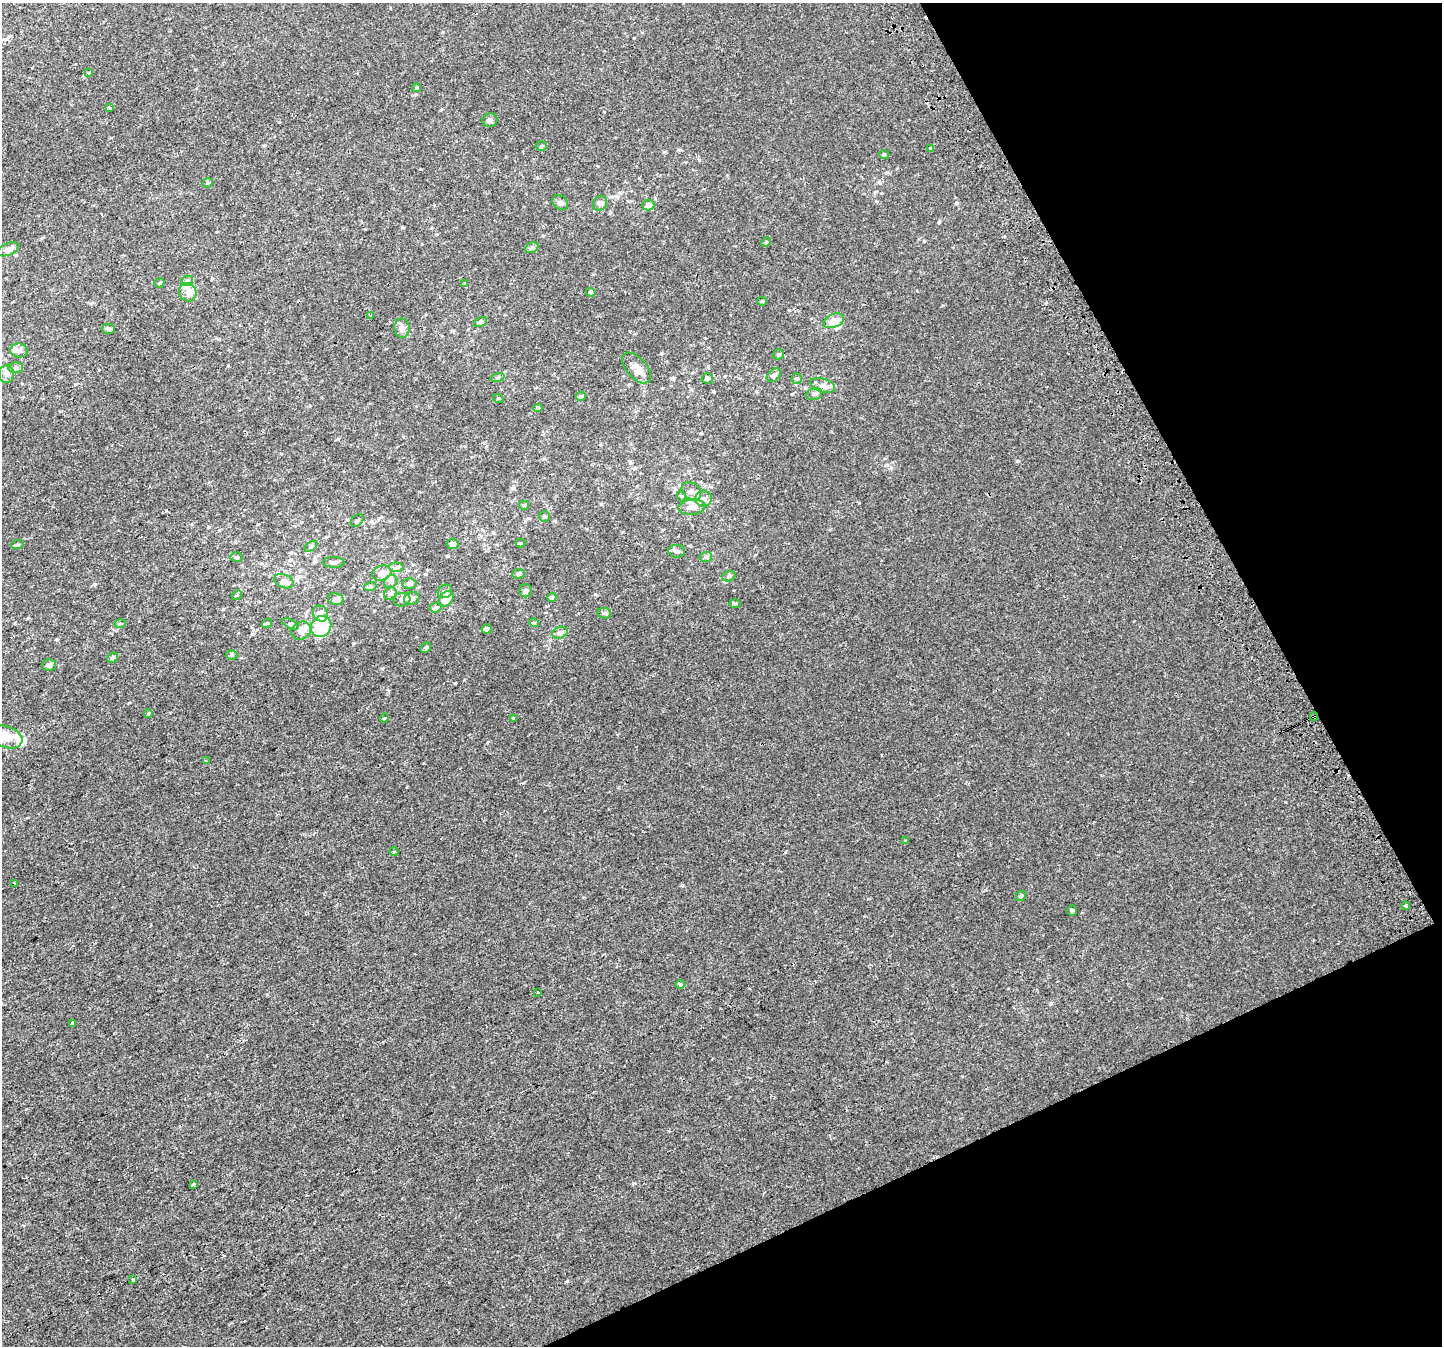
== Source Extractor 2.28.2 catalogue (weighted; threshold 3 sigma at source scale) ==
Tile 12 of 4 x 4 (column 4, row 3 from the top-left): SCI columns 4359-5798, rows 1523-2866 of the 5835 x 5676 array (HDU 1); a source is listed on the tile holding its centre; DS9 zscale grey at full resolution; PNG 1444 x 1348 px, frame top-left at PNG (2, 3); each listed source drawn as its Kron ellipse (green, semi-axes under 4 px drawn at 4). Shown black and unused: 23% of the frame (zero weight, under 2 of 3 exposures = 2% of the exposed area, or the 3 px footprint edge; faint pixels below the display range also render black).
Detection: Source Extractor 2.28.2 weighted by HDU 2 'WHT'; one run over the whole footprint, this tile lists its part. Background 8.60e-05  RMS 0.0028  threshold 0.0127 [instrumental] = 3 sigma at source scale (4.5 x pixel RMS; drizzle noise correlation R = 1.50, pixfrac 1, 0.0396/0.0396 arcsec/px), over >= 5 px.
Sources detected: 115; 2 inside a brighter object's white glare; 1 cosmic-ray / hot-pixel residue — neither listed nor drawn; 8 inside a brighter listed object's ellipse — not listed separately; the other 104 listed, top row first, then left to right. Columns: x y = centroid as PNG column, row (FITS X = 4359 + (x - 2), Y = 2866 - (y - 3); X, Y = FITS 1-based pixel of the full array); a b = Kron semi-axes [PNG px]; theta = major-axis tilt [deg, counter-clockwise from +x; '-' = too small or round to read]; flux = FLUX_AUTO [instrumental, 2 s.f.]
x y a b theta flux
89 72 3 3 - 2.4
417 88 4 4 - 0.4
109 108 4 2 - 0.27
490 120 7 6 - 0.85
541 146 5 4 - 0.43
931 149 3 3 - 1.1
884 154 5 3 - 0.28
208 183 5 4 - 0.4
560 202 8 6 -39 0.94
600 203 8 6 56 0.79
648 205 6 5 - 1.5
766 242 5 3 - 0.28
532 248 7 5 29 0.54
8 249 11 6 22 1.4
187 281 6 5 - 0.52
159 283 5 4 - 0.43
465 283 4 3 - 0.22
188 292 9 8 - 1.4
591 292 5 4 - 0.31
762 301 5 4 - 0.31
371 315 3 3 - 0.28
834 321 11 6 21 3.2
480 322 7 4 27 0.45
402 328 9 8 - 1.3
109 329 6 5 - 0.55
19 351 8 7 - 1.1
778 354 6 5 - 0.45
16 368 7 5 1 0.63
637 368 18 10 -49 2.8
7 374 9 7 88 1.2
774 375 8 5 44 0.79
498 377 7 3 19 0.41
707 378 6 5 - 0.68
796 378 5 5 - 0.41
823 385 13 7 -18 1.3
814 394 8 6 12 0.76
581 396 5 4 - 0.41
498 398 5 3 - 0.26
538 408 4 4 - 0.44
691 491 11 8 -35 1.3
681 496 5 3 - 0.27
704 499 8 8 - 1.1
524 505 5 4 - 0.33
692 507 13 7 6 1.9
544 517 5 5 - 0.5
357 520 7 5 46 0.54
520 543 5 4 - 0.31
453 544 6 5 - 1.2
17 545 6 4 18 0.38
311 546 7 3 37 0.4
677 551 8 6 -8 0.87
236 557 6 5 - 0.54
706 557 6 5 - 0.58
334 562 11 5 -3 0.86
396 567 7 5 -3 0.65
382 573 10 7 17 1.9
519 574 6 4 2 0.4
729 576 7 5 20 0.48
284 581 10 6 -22 1.4
391 582 7 6 - 0.78
409 584 7 5 1 0.93
370 587 6 4 18 0.42
445 591 7 6 - 0.84
526 591 7 6 - 0.52
390 593 7 5 44 0.61
237 595 5 4 - 0.3
552 597 5 4 - 0.45
412 598 8 6 20 1.4
336 599 8 6 -13 1.2
446 599 8 6 47 2.3
402 600 8 6 13 0.99
735 603 6 4 0 0.31
436 608 6 5 - 0.78
604 613 7 5 -12 0.57
320 614 8 7 - 1.1
267 623 5 4 - 0.32
534 623 5 3 - 0.27
120 624 5 3 - 0.27
290 624 9 4 -26 0.5
321 627 11 9 52 7.7
487 629 5 4 - 1
301 631 10 8 31 1.6
560 633 8 5 19 0.96
426 648 6 4 42 0.44
232 655 6 5 - 0.37
113 658 5 5 - 0.59
49 665 7 6 - 0.9
148 713 4 3 - 0.4
1314 717 4 3 - 2.9
384 718 4 3 - 0.24
513 718 3 3 - 0.69
7 737 16 10 -20 4
207 761 4 3 - 0.5
906 841 3 3 - 1.2
394 852 5 3 - 0.27
14 883 4 2 - 0.19
1021 896 5 4 - 0.4
1406 906 4 3 - 0.29
1072 911 5 4 - 0.34
680 984 4 4 - 0.74
538 992 3 2 - 0.28
72 1023 3 3 - 1.5
194 1184 3 3 - 0.39
133 1279 3 3 - 1
Overlapping masked pixels (flux is a lower limit): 1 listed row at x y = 1314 717
Isophote crosses this tile's border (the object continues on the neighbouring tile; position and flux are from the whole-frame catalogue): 2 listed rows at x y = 7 374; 7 737
Unlisted compact peaks at least as high as the median listed source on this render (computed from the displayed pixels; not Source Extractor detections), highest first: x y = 567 1281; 1017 461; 682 885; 455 683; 94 584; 223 609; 939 222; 956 203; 634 1183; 595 594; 661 353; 924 241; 713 391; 789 310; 420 169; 353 643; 166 510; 374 611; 555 521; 1051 1003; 448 556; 425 574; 1285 802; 382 669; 388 690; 57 640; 876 201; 442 32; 669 1131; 792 394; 487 742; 634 38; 887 465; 601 504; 699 160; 402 227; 586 529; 216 338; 962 1076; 604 112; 465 446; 620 193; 252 634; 91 303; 664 152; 943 305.